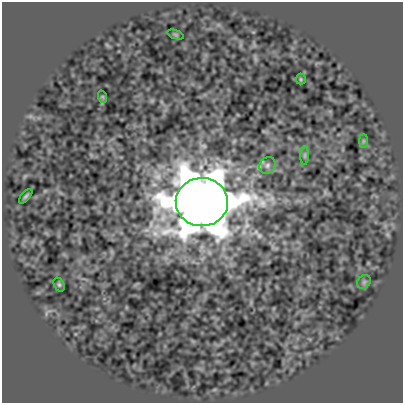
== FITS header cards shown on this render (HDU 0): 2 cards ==
NAXIS1  =                  401
NAXIS2  =                  401

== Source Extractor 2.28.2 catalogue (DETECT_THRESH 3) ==
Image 401 x 401 px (HDU 0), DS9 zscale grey, 1 PNG px = 1 image px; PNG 405 x 405 px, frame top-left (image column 1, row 401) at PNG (2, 2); each listed source drawn as its Kron ellipse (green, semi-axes under 4 px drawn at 4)
Background 1.02e-10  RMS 2.3e-06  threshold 6.77e-06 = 3 sigma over >= 5 px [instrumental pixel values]
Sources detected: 10; all 10 listed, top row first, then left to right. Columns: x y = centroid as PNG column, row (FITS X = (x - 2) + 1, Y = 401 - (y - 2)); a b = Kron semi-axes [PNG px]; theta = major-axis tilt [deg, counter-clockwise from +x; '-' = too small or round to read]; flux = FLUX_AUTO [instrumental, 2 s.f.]
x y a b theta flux
175 34 8 3 -19 2.0e-04
301 79 5 5 - 1.9e-04
103 97 6 4 -71 1.8e-04
363 141 7 4 90 2.6e-04
305 155 9 4 90 3.5e-04
267 165 9 7 49 6.0e-04
26 196 9 3 49 2.7e-04
202 202 26 24 -2 9.4e-01
364 282 7 6 - 3.8e-04
59 285 7 5 -63 2.5e-04